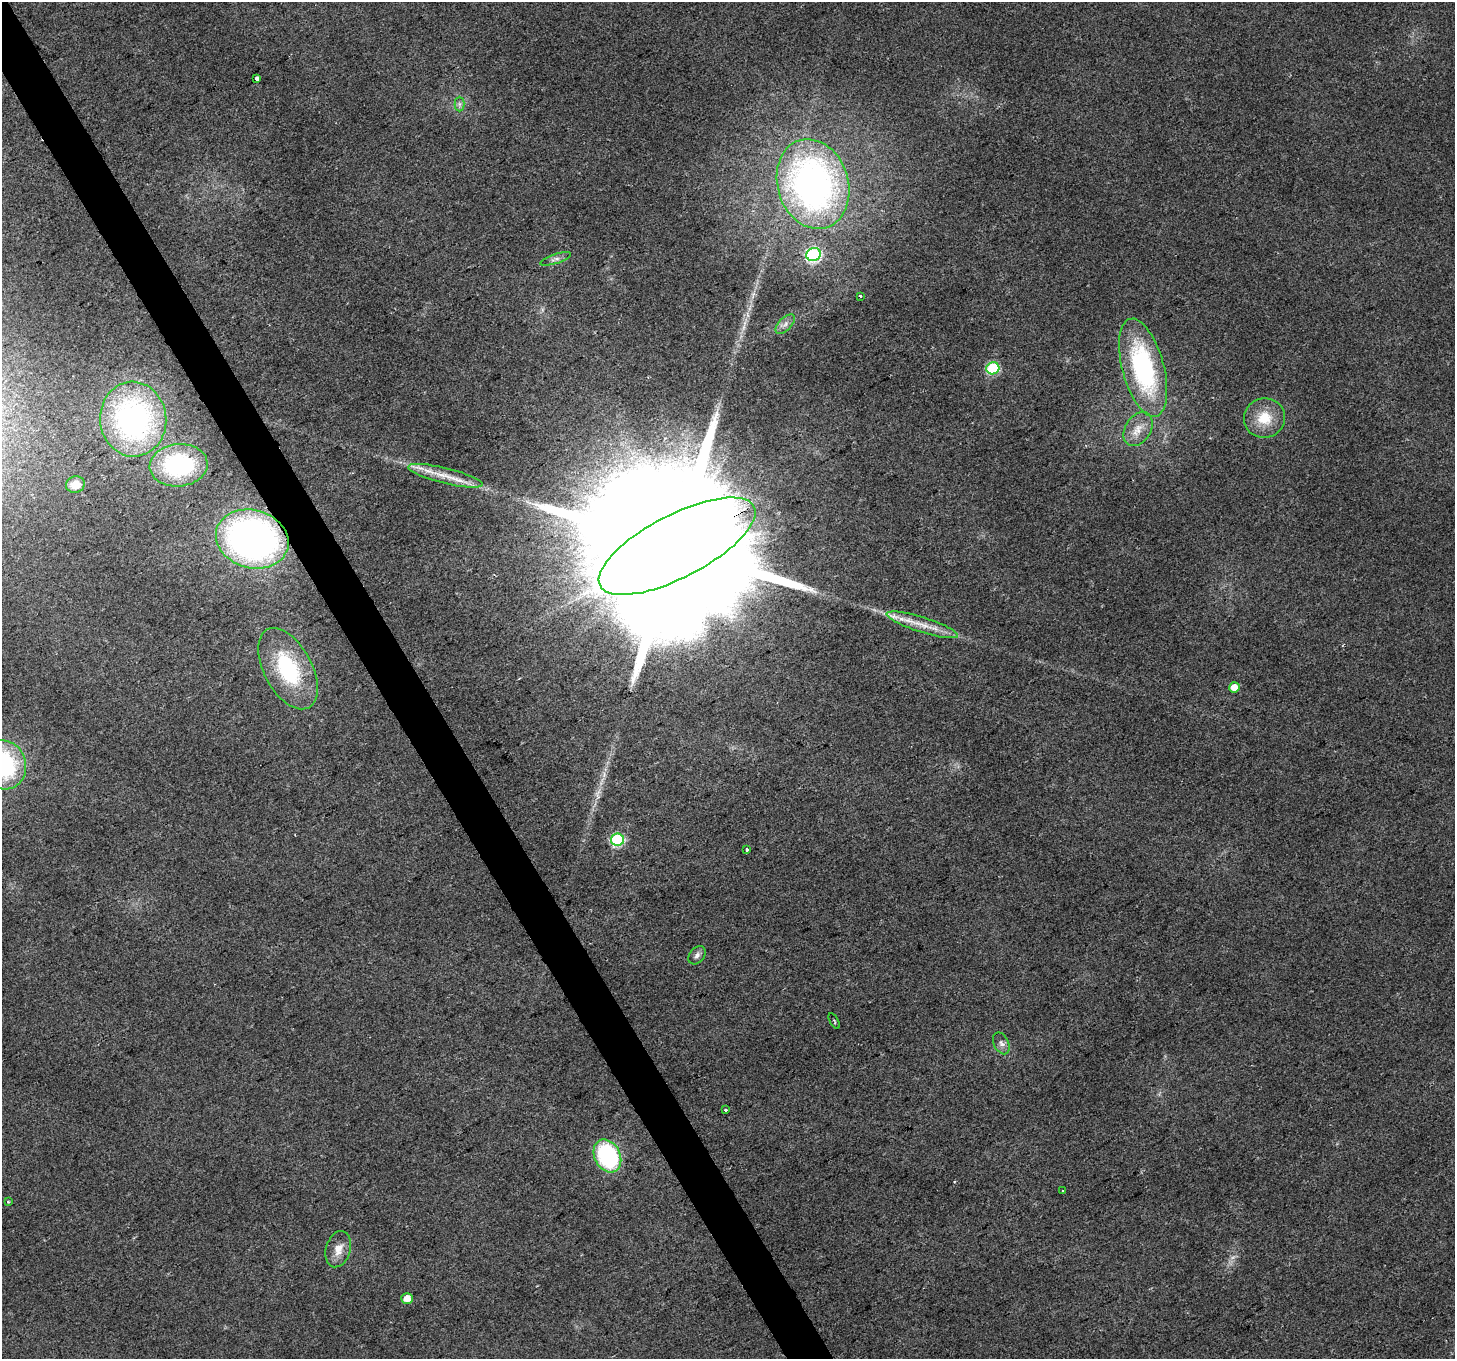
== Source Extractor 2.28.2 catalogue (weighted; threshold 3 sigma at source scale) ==
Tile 11 of 4 x 4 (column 3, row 3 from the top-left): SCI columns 2907-4359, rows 1524-2880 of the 5811 x 5702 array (HDU 1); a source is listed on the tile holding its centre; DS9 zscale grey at full resolution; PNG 1457 x 1361 px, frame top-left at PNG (2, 2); each listed source drawn as its Kron ellipse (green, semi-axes under 4 px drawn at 4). Shown black and unused: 3% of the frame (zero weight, under 2 of 3 exposures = <1% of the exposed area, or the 3 px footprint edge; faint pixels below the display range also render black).
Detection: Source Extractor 2.28.2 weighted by HDU 2 'WHT'; one run over the whole footprint, this tile lists its part. Background 0.0455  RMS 0.0072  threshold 0.0324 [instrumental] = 3 sigma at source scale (4.5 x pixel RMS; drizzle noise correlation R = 1.50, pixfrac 1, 0.0396/0.0396 arcsec/px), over >= 5 px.
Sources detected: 34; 1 too faint to see at this stretch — neither listed nor drawn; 1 inside a brighter listed object's ellipse — not listed separately; the other 32 listed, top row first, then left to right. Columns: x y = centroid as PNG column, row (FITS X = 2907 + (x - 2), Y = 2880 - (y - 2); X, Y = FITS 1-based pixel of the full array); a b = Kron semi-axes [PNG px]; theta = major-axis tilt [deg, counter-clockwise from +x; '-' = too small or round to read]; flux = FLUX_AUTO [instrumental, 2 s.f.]
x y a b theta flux
257 78 4 3 - 17
459 104 7 5 -90 1.8
813 184 46 35 -73 270
814 255 7 6 - 110
556 259 16 4 18 2.9
860 296 3 3 - 3.6
785 324 12 6 45 3.6
993 368 6 6 - 70
1143 368 50 21 -75 110
1264 418 20 19 - 19
133 419 37 33 -85 180
1138 429 18 12 58 10
179 465 29 21 6 83
445 476 38 7 -14 15
75 485 9 8 - 8.4
252 539 37 29 -16 300
677 546 87 31 27 96000
922 625 37 7 -18 14
288 669 44 24 -61 63
1234 687 5 5 - 8
3 765 25 23 -59 97
617 840 6 6 - 88
747 850 3 2 - 1.1
697 955 10 7 50 2.8
834 1021 8 2 -60 0.76
1001 1043 11 7 -63 3.3
725 1110 3 3 - 3
607 1156 17 12 -62 85
1062 1190 3 2 - 0.52
8 1202 3 3 - 0.85
338 1249 18 12 73 8.7
407 1298 5 5 - 7.9
Overlapping masked pixels (flux is a lower limit): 2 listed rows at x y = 252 539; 677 546
Isophote crosses this tile's border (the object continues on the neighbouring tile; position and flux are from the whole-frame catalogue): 1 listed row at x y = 3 765